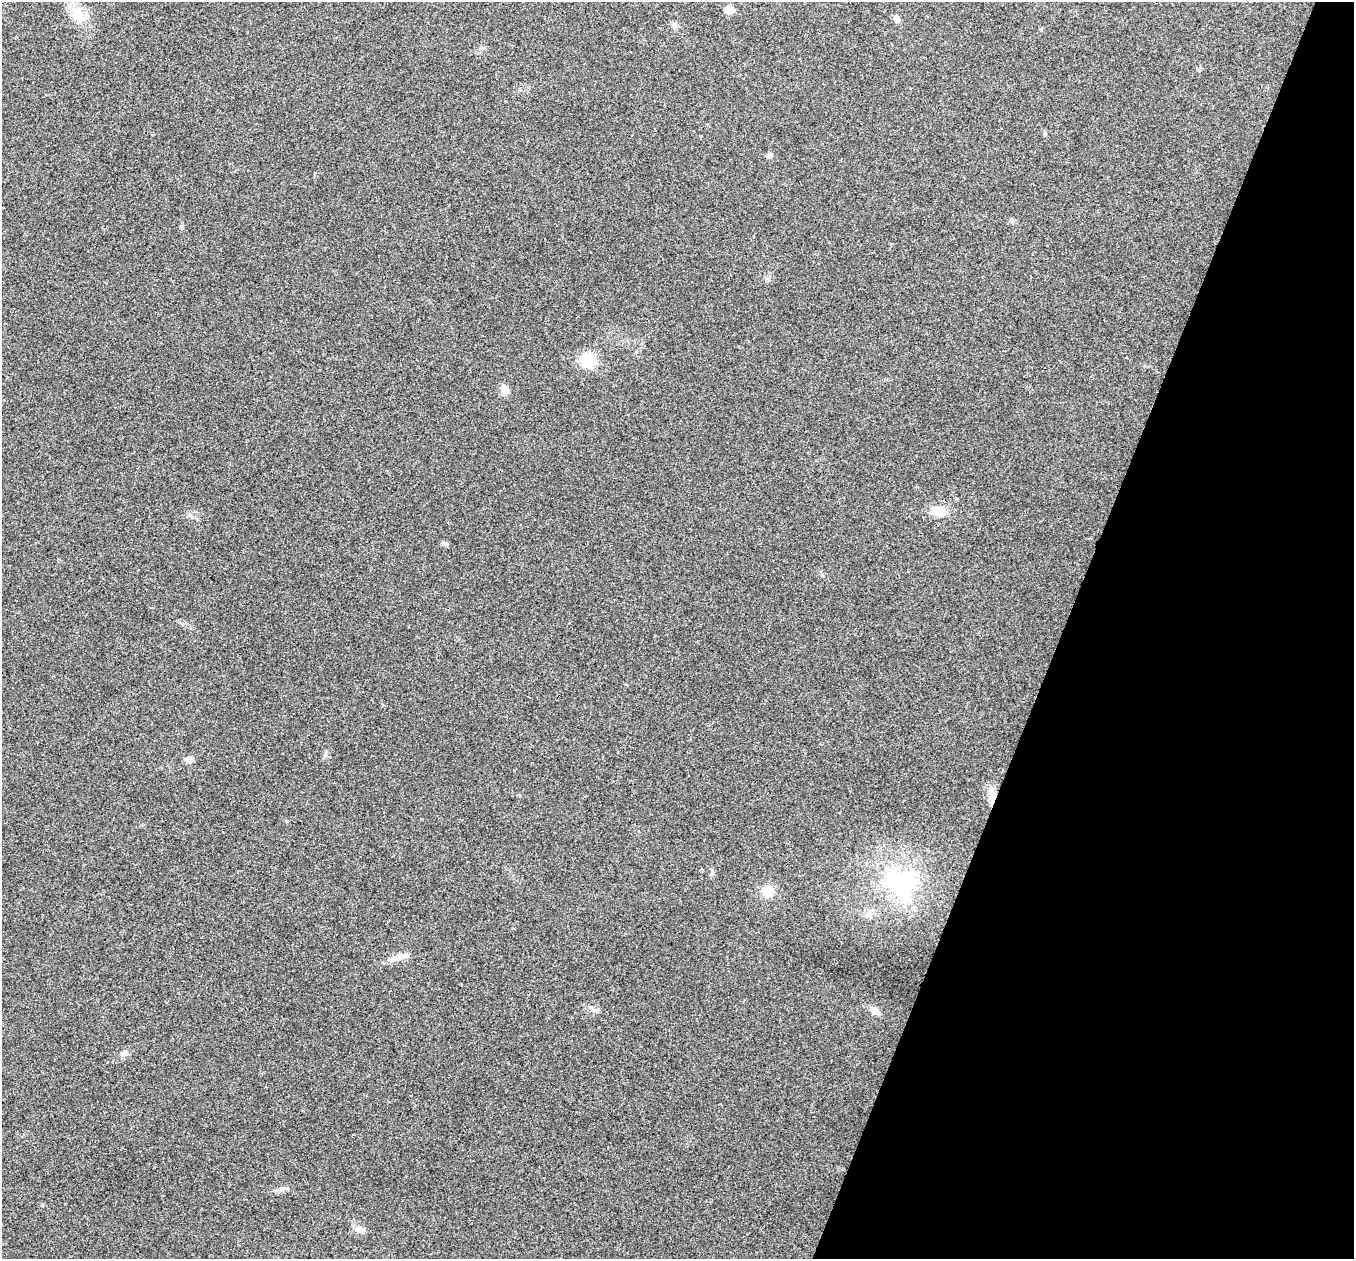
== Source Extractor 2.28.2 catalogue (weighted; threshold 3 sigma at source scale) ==
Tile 8 of 4 x 4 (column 4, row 2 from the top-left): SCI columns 4061-5412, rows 2653-3909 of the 5418 x 5433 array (HDU 1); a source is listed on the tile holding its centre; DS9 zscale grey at full resolution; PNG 1356 x 1261 px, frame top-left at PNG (2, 2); no overlay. Shown black and unused: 21% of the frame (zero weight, under 3 of 4 exposures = <1% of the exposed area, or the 3 px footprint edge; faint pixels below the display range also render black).
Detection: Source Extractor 2.28.2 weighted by HDU 2 'WHT'; one run over the whole footprint, this tile lists its part. Background 0.0213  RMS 0.0052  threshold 0.0233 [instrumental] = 3 sigma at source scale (4.5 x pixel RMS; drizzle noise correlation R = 1.50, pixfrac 1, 0.05/0.05 arcsec/px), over >= 5 px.
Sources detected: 18; all 18 listed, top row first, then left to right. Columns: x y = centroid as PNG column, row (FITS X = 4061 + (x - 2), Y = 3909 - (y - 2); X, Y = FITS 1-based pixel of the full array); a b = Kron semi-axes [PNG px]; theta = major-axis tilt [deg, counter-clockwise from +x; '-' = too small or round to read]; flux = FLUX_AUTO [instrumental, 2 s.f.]
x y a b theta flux
729 10 10 7 -4 3.9
77 14 21 14 -69 9.6
897 19 8 7 - 1.7
674 25 9 6 75 1.4
1199 68 6 4 19 0.72
769 156 7 6 - 1.5
588 360 17 16 - 13
505 390 11 9 -89 3.4
939 512 17 12 -3 6.4
444 543 7 4 0 0.95
189 760 6 5 - 4.8
992 795 20 8 -86 6.1
901 883 46 40 -29 50
768 891 12 11 - 7.6
398 958 28 6 20 4.4
875 1011 16 7 -33 2.7
124 1053 9 7 43 2
360 1229 14 7 -10 2.9
Overlapping masked pixels (flux is a lower limit): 1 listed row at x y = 992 795
Unlisted compact peaks at least as high as the median listed source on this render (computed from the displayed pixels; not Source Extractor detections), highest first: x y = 713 873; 182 228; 190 515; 326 752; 287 821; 481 48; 1045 134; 1012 220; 280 1189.